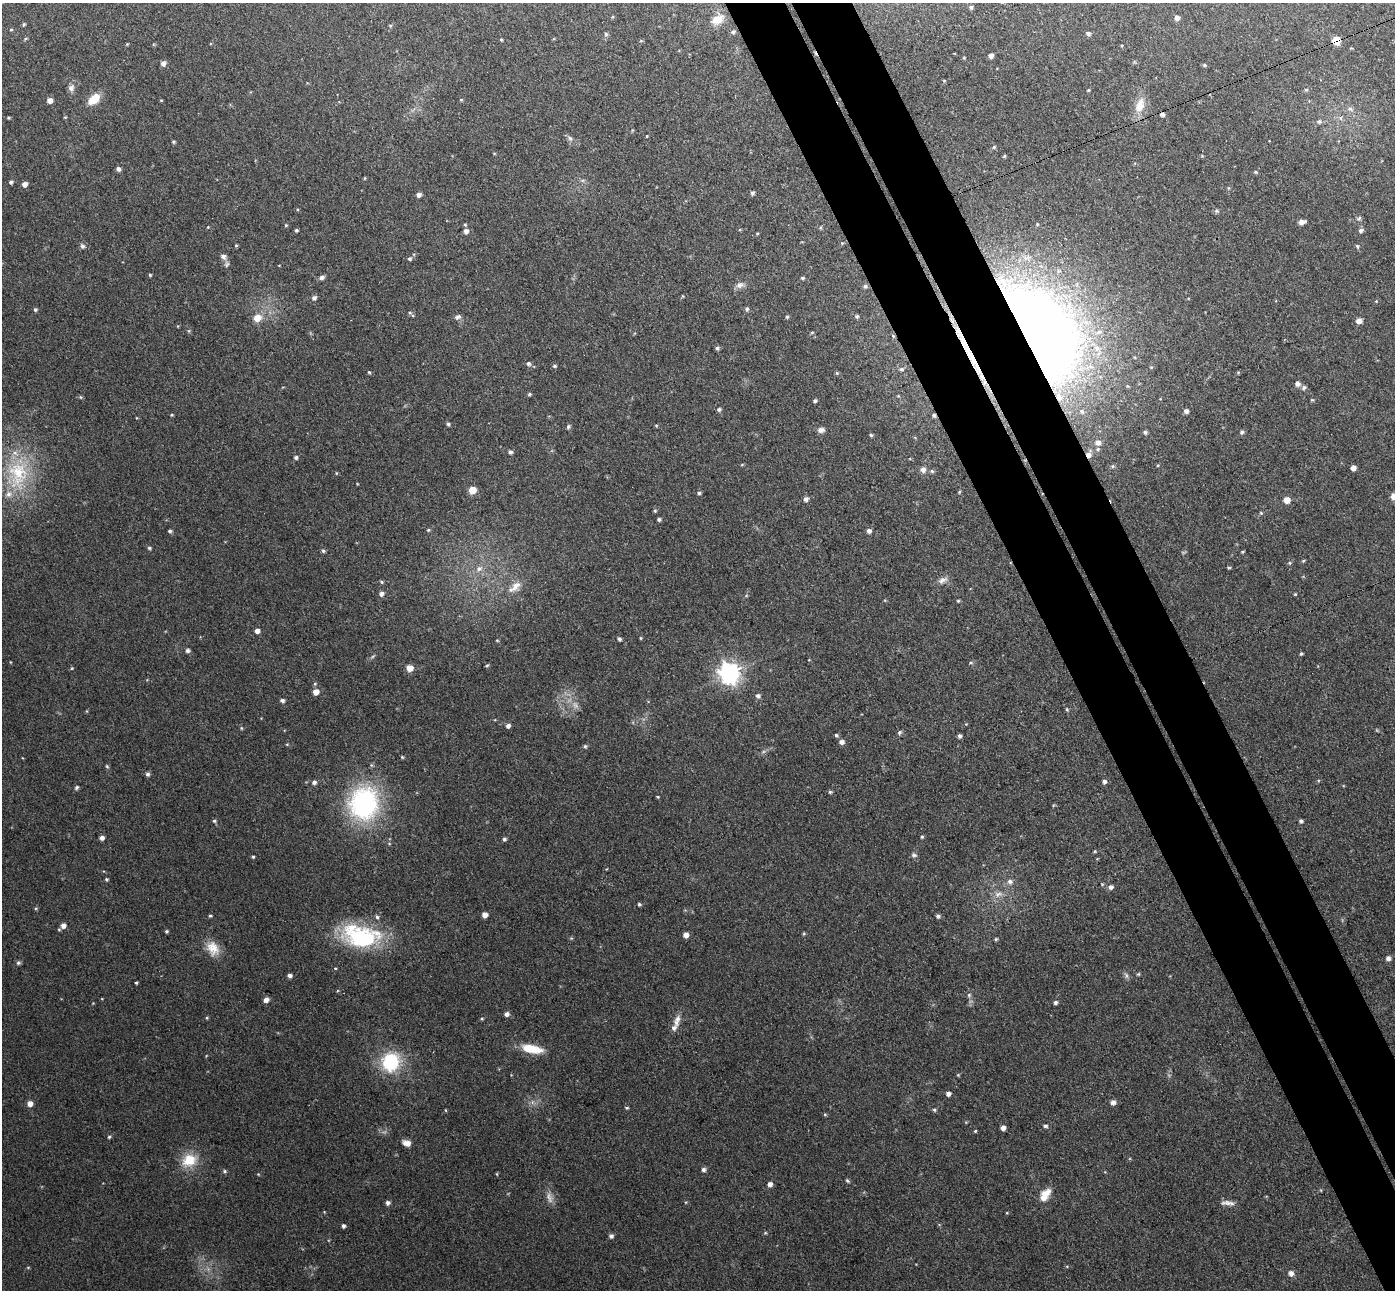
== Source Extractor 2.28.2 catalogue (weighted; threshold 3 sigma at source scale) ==
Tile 6 of 4 x 4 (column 2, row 2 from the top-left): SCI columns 1448-2840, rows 2756-4043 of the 5678 x 5642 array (HDU 1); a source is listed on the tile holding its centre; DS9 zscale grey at full resolution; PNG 1397 x 1292 px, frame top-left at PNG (2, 3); no overlay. Shown black and unused: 8% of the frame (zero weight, under 3 of 4 exposures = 5% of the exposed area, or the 3 px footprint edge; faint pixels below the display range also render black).
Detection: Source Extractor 2.28.2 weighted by HDU 2 'WHT'; one run over the whole footprint, this tile lists its part. Background 0.0901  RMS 0.0082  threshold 0.0367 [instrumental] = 3 sigma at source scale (4.5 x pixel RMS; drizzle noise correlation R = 1.50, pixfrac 1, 0.05/0.05 arcsec/px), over >= 5 px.
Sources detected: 255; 2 too faint to see at this stretch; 1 cosmic-ray / hot-pixel residue — not listed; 8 inside a brighter listed object's ellipse — not listed separately; the other 244 listed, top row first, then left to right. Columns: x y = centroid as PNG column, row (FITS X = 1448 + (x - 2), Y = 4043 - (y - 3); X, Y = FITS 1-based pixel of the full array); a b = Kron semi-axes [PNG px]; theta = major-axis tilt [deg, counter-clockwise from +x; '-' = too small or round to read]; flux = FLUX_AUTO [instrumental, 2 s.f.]
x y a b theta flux
971 7 4 4 - 1.6
612 17 4 4 - 0.86
1177 18 5 5 - 3.9
717 19 17 11 32 11
24 24 5 5 - 1.1
390 26 4 4 - 1
11 30 5 3 - 0.9
733 32 6 5 - 1.8
1088 33 5 5 - 2.3
606 34 6 5 - 1.7
25 39 6 3 31 1
501 40 4 3 - 1
1336 41 6 6 - 15
127 44 5 3 - 0.78
1122 45 4 3 - 0.8
991 55 4 4 - 3.9
964 58 4 3 - 0.71
163 63 5 5 - 3.7
1204 65 5 4 - 1.3
944 81 4 4 - 0.72
71 88 10 8 78 3.6
1088 90 4 4 - 0.72
1306 90 4 4 - 1
94 99 14 9 41 14
50 100 5 5 - 5.7
161 100 5 3 - 0.66
461 100 5 3 - 0.73
1140 105 22 12 72 14
1350 109 6 6 - 2.3
1162 114 4 4 - 2.8
65 117 4 4 - 0.73
8 118 5 3 - 0.98
1341 118 7 4 -90 1.6
1319 121 7 6 - 2
647 136 3 3 - 0.75
570 138 8 5 -62 2.4
173 142 5 4 - 1.1
994 147 5 5 - 1.2
1004 156 5 4 - 0.97
118 169 5 4 - 3
1256 172 5 4 - 1.2
365 178 5 3 - 0.7
11 182 4 4 - 1.8
24 184 4 4 - 5.2
752 193 4 4 - 2
418 195 5 5 - 3.3
1216 211 7 5 11 1.4
1359 218 6 5 - 1.5
1301 222 7 5 10 4.8
1037 224 4 3 - 0.75
286 225 4 4 - 0.95
208 227 3 3 - 0.62
296 230 4 4 - 1.2
1361 230 6 5 - 2.4
466 231 6 6 - 3.4
842 243 4 4 - 0.75
236 245 4 3 - 0.98
82 246 7 6 - 2.3
1357 246 6 5 - 1.5
223 256 8 6 -46 3.3
410 259 5 5 - 1.6
227 264 8 6 53 2
150 275 4 4 - 0.99
321 277 7 5 12 2.6
802 278 5 4 - 1.2
740 285 12 8 15 4
865 286 6 5 - 1.9
683 296 4 4 - 0.72
314 298 6 5 - 2.2
747 309 5 4 - 1.7
35 310 5 4 - 1.5
410 312 5 3 - 0.99
857 316 5 5 - 1.4
458 317 9 6 10 2.4
787 317 4 4 - 1.2
257 318 8 7 - 11
1359 321 5 5 - 5.6
189 331 6 4 -71 1
1041 331 109 56 -58 870
812 333 5 3 - 0.88
959 333 49 7 -64 22
893 336 6 4 -46 1.2
717 348 5 5 - 1.7
528 364 5 5 - 2.1
554 366 5 4 - 1.2
901 369 7 5 -1 2
369 372 4 4 - 0.98
837 373 5 4 - 1
1297 384 6 6 - 3.5
1304 388 6 5 - 2.2
529 394 4 4 - 1.2
81 397 5 5 - 1
1312 400 5 3 - 0.85
815 401 4 3 - 1.6
719 409 5 5 - 1.8
1186 411 5 4 - 2.8
171 415 4 3 - 0.86
448 424 5 4 - 1.4
656 425 3 3 - 0.84
568 427 5 4 - 1.7
821 430 8 6 3 3.9
1145 432 5 5 - 1.6
1242 432 6 5 - 1.8
871 435 5 4 - 1.4
1098 443 9 8 - 4.5
510 452 4 4 - 1.9
1089 455 7 5 73 6.1
296 457 5 5 - 1.7
910 459 5 3 - 0.66
742 465 5 3 - 0.82
1158 465 5 3 - 0.7
1113 466 6 5 - 1.4
1353 468 4 4 - 4.3
923 470 8 7 - 3.4
932 471 5 5 - 1.4
336 473 5 3 - 0.72
18 474 47 29 -89 64
472 490 5 5 - 16
959 492 4 4 - 0.89
699 493 5 4 - 1.4
1394 496 7 7 - 6.2
806 499 5 5 - 3
1287 500 6 5 - 8.2
655 511 4 4 - 1.2
1261 513 5 5 - 1.1
659 519 4 3 - 1.7
428 530 5 4 - 0.97
170 531 4 4 - 1.6
869 531 5 5 - 3
149 548 5 4 - 1.3
323 551 5 5 - 1.6
1242 552 5 3 - 0.85
1303 561 5 4 - 0.94
1289 563 5 5 - 1.1
1229 568 5 3 - 0.93
479 569 10 7 23 4.9
942 580 13 7 26 4.4
381 582 5 4 - 1.2
516 586 17 11 52 9.4
381 594 5 5 - 3.4
1295 594 4 3 - 0.78
958 601 4 3 - 0.93
257 631 5 4 - 4.4
641 638 4 4 - 0.74
619 639 5 4 - 1.9
497 640 4 4 - 0.76
188 651 5 5 - 2.1
1301 654 4 3 - 1.2
373 656 8 4 35 1.4
971 663 6 4 18 1.3
487 665 5 3 - 0.96
72 668 5 4 - 0.78
409 668 6 6 - 8.2
729 673 8 7 - 540
315 684 5 4 - 1.2
316 692 5 5 - 8.2
758 696 6 5 - 2.4
282 700 5 4 - 2.1
1067 709 5 4 - 1
966 724 4 4 - 0.69
508 726 5 5 - 2.7
241 728 5 3 - 0.86
899 732 6 5 - 1.8
836 735 5 4 - 1.5
959 736 4 4 - 2.3
841 742 5 5 - 3.6
287 744 4 3 - 0.71
585 746 5 5 - 1.4
763 752 6 4 19 1.5
402 757 5 4 - 0.94
107 766 6 4 -67 1.2
147 774 5 4 - 2.3
314 782 6 5 - 2.8
1104 782 5 5 - 2.5
76 787 5 4 - 1.8
830 792 5 5 - 1.3
658 797 3 3 - 0.81
364 803 44 38 76 110
214 821 5 4 - 1.4
1301 821 4 4 - 1.8
922 837 4 4 - 1.2
102 838 5 4 - 3.3
504 839 5 4 - 1.7
1095 851 4 4 - 0.84
914 855 8 5 -21 1.9
253 857 4 3 - 1.2
106 879 4 4 - 1.2
1010 881 7 6 - 3.4
1111 887 6 5 - 3.3
998 894 12 8 8 5.7
639 904 5 4 - 1.3
485 915 5 5 - 5.6
210 916 4 4 - 1.1
938 916 5 5 - 2.2
63 926 6 6 - 4.7
166 931 4 4 - 1.2
804 933 5 3 - 0.85
686 935 5 5 - 5.5
361 936 46 25 -10 82
996 939 4 4 - 1.2
213 948 20 14 -62 13
1388 958 5 5 - 3.5
18 963 6 5 - 1.8
1138 974 5 4 - 1.1
289 975 5 4 - 2.9
1126 975 9 5 -64 2.3
136 983 4 3 - 0.98
969 995 6 6 - 1.6
266 1000 5 5 - 4.5
1055 1003 4 4 - 2.4
507 1014 5 5 - 3
207 1018 5 4 - 0.85
482 1019 4 4 - 0.97
677 1020 17 8 72 6.6
531 1049 23 8 -10 21
390 1062 17 16 - 54
958 1075 5 4 - 0.85
948 1094 5 4 - 3.2
1113 1102 6 5 - 3.4
30 1104 5 5 - 5.1
627 1108 5 3 - 1
445 1110 5 3 - 0.71
934 1110 5 4 - 1.2
825 1114 5 4 - 0.94
1045 1126 5 4 - 1.9
1003 1128 4 4 - 4.3
975 1131 4 3 - 0.97
109 1137 4 4 - 1.1
407 1143 9 6 -17 6.4
189 1160 20 16 26 20
703 1170 6 5 - 2.5
225 1171 5 4 - 1.3
258 1174 4 3 - 0.67
497 1174 5 3 - 0.74
847 1181 6 4 -52 1.2
770 1184 5 5 - 4
1045 1195 18 10 57 10
388 1203 5 5 - 2.7
1228 1203 19 6 -3 4.5
1007 1213 4 3 - 0.71
343 1226 4 3 - 2.1
611 1236 5 5 - 2.7
28 1267 5 3 - 0.7
1291 1273 7 6 - 4
Overlapping masked pixels (flux is a lower limit): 6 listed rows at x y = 1336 41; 1162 114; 1041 331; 959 333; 893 336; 1089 455
Isophote crosses this tile's border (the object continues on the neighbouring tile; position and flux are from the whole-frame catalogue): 1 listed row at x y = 1394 496